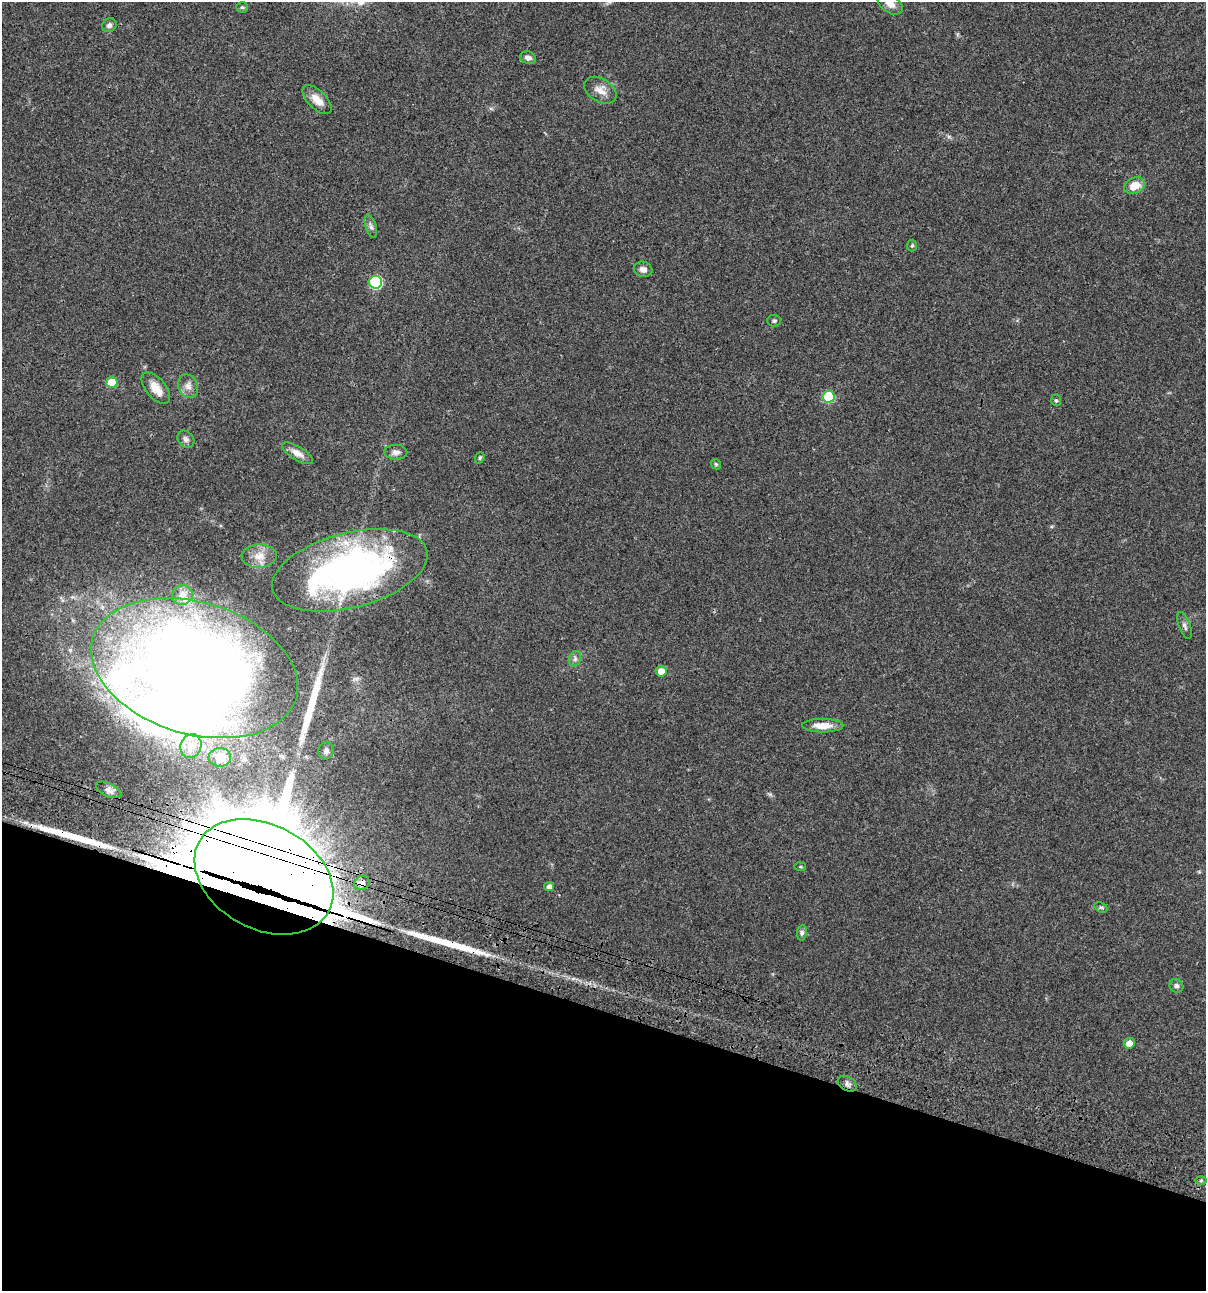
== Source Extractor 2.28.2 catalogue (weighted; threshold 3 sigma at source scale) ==
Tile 15 of 4 x 4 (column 3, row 4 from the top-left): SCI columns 2641-3844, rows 120-1408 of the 5406 x 5391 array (HDU 1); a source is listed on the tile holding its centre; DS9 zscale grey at full resolution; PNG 1208 x 1293 px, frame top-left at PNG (2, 2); each listed source drawn as its Kron ellipse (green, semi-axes under 4 px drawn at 4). Shown black and unused: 22% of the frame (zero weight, under 3 of 4 exposures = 9% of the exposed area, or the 3 px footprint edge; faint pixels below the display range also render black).
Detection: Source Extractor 2.28.2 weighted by HDU 2 'WHT'; one run over the whole footprint, this tile lists its part. Background 0.0472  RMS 0.0053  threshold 0.0239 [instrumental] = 3 sigma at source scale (4.5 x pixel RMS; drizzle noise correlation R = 1.50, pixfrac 1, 0.05/0.05 arcsec/px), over >= 5 px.
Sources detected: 52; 5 inside a brighter object's white glare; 3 long thin detections or spike segments (spike, bleed or trail) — neither listed nor drawn; the other 44 listed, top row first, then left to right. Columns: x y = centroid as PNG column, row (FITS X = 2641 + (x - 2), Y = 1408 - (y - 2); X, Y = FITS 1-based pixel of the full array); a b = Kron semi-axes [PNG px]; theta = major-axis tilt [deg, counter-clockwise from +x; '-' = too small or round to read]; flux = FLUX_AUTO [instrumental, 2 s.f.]
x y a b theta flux
890 4 14 9 -35 3.9
242 7 6 5 - 0.74
109 25 7 6 - 1.5
528 58 8 6 -16 2.4
600 90 17 11 -32 5.3
317 100 18 9 -45 5.5
1134 186 11 8 25 6.8
371 226 12 5 -72 1.7
912 246 6 5 - 0.68
643 269 9 7 -17 2.6
375 282 6 6 - 52
774 321 7 6 - 0.99
112 382 5 5 - 12
188 386 12 9 -66 3.1
156 388 19 9 -50 6
828 397 6 6 - 26
1056 400 6 5 - 0.84
186 439 9 7 -47 1.8
396 452 11 7 -1 2.3
297 453 17 6 -32 3.8
480 458 6 4 69 0.74
716 464 6 4 -47 0.66
259 556 17 12 2 6.1
350 570 80 37 14 200
182 595 10 10 - 3.2
1184 626 14 5 -69 1.8
575 659 8 6 71 1.4
195 668 106 66 -17 790
661 671 5 5 - 4.8
823 726 20 6 -1 6
191 746 12 10 70 6.2
326 751 9 7 78 1.7
220 757 11 9 1 7.4
109 790 13 6 -25 2.4
800 867 6 3 -8 0.53
264 877 74 52 -28 13000
362 883 8 6 33 1.5
549 886 5 4 - 2
1101 907 7 5 -26 0.87
802 933 8 5 83 1.1
1176 986 7 6 - 1.4
1129 1043 5 5 - 3.7
847 1084 10 7 -29 1.9
1201 1180 6 4 1 0.56
Overlapping masked pixels (flux is a lower limit): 4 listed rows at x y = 350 570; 195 668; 264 877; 362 883
Isophote crosses this tile's border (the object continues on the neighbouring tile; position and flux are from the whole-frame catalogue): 1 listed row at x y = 890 4